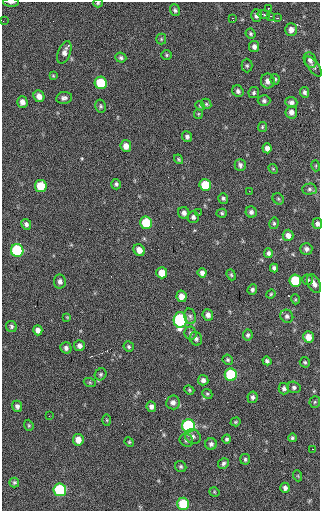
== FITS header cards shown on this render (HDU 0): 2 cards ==
NAXIS1  =                  318 / Axis length
NAXIS2  =                  509 / Axis length

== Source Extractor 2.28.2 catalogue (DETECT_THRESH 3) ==
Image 318 x 509 px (HDU 0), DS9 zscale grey, 1 PNG px = 1 image px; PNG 322 x 513 px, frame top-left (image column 1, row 509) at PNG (2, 2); each listed source drawn as its Kron ellipse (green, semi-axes under 4 px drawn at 4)
Background 39.7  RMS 7.4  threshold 22.2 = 3 sigma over >= 5 px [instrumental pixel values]
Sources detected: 130; all 130 listed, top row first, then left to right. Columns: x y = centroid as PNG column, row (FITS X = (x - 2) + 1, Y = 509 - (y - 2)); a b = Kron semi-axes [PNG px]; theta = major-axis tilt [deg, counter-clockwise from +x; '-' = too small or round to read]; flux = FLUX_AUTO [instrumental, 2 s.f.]
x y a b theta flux
11 2 8 2 -2 1100
98 3 5 4 - 650
268 8 2 2 - 310
175 10 6 4 -69 1100
264 14 6 3 -11 610
256 15 6 5 - 1900
270 16 4 4 - 650
232 18 2 2 - 410
277 18 3 2 - 1100
3 21 2 2 - 260
291 30 6 6 - 2600
251 34 5 4 - 820
161 39 5 5 - 600
254 46 6 5 - 1600
64 52 12 6 70 2700
167 55 5 4 - 630
121 58 5 5 - 1000
310 60 8 6 -67 1900
247 66 7 5 -90 850
313 66 12 5 -53 1200
53 76 4 3 - 460
275 79 5 4 - 710
268 81 7 7 - 2700
101 83 6 6 - 20000
238 91 6 5 - 1300
305 92 5 4 - 1200
254 93 5 5 - 860
39 96 6 5 - 3000
64 98 8 6 9 1500
264 101 6 5 - 1200
22 102 5 5 - 2700
291 102 6 5 - 1500
206 104 5 4 - 640
100 106 6 5 - 850
200 106 5 4 - 610
291 112 6 6 - 2500
198 114 5 4 - 520
262 127 5 4 - 640
187 137 5 4 - 1200
126 146 6 5 - 3200
267 148 5 4 - 2000
179 159 5 3 - 580
240 165 6 5 - 1300
316 166 5 3 - 480
273 169 5 4 - 530
116 184 5 5 - 980
205 185 6 6 - 16000
41 186 6 6 - 14000
309 189 7 5 1 990
249 191 2 2 - 230
223 198 5 5 - 850
278 199 6 5 - 740
251 212 6 5 - 1300
184 213 6 5 - 1900
199 213 2 2 - 250
222 213 5 4 - 730
193 217 5 5 - 1400
146 223 6 6 - 18000
274 223 6 4 78 740
26 224 5 4 - 1300
317 224 5 5 - 1500
288 235 5 5 - 2500
306 249 6 6 - 1500
17 250 6 6 - 42000
139 250 6 5 - 3500
268 253 5 4 - 1300
274 268 4 4 - 1200
162 273 5 5 - 6400
202 273 5 4 - 1900
231 275 6 4 -68 680
295 280 6 6 - 20000
308 280 5 5 - 700
60 281 7 6 - 1900
314 284 10 6 -64 2100
252 290 5 4 - 1100
271 294 5 4 - 570
181 296 5 5 - 3400
295 299 5 3 - 490
208 315 6 5 - 2000
190 316 8 6 -74 1200
287 316 7 6 - 1400
67 317 4 4 - 390
180 320 8 6 87 70000
11 327 6 5 - 1000
38 330 5 4 - 2400
190 333 6 6 - 1100
248 335 5 5 - 960
308 337 5 5 - 4900
196 339 7 6 - 1300
79 346 5 5 - 1900
129 347 5 5 - 920
66 348 6 5 - 1600
228 360 5 5 - 840
267 361 4 4 - 1200
305 362 5 5 - 700
101 374 6 5 - 890
231 375 6 6 - 31000
203 380 5 5 - 1800
90 383 6 4 -19 610
294 387 6 5 - 1100
284 389 6 5 - 1400
189 390 5 4 - 600
207 394 5 4 - 700
252 397 6 5 - 1300
173 402 7 7 - 2400
315 402 6 5 - 730
17 406 6 5 - 1500
151 407 5 4 - 1700
49 416 2 2 - 240
107 420 5 3 - 470
236 422 5 4 - 600
29 425 6 4 -69 610
189 426 6 6 - 65000
193 436 8 7 - 1700
292 438 4 4 - 760
227 439 4 4 - 790
78 440 6 5 - 4300
186 440 7 6 - 1100
129 442 5 4 - 560
211 444 6 6 - 1500
313 449 2 2 - 290
245 459 5 5 - 780
223 463 5 5 - 1100
181 467 6 5 - 940
298 476 5 3 - 410
14 482 5 5 - 860
285 488 5 4 - 1600
60 490 6 6 - 42000
214 492 5 4 - 560
183 504 6 6 - 19000
At the frame edge (FLAGS 8, measured only in part): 5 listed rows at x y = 11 2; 98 3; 3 21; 317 224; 315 402